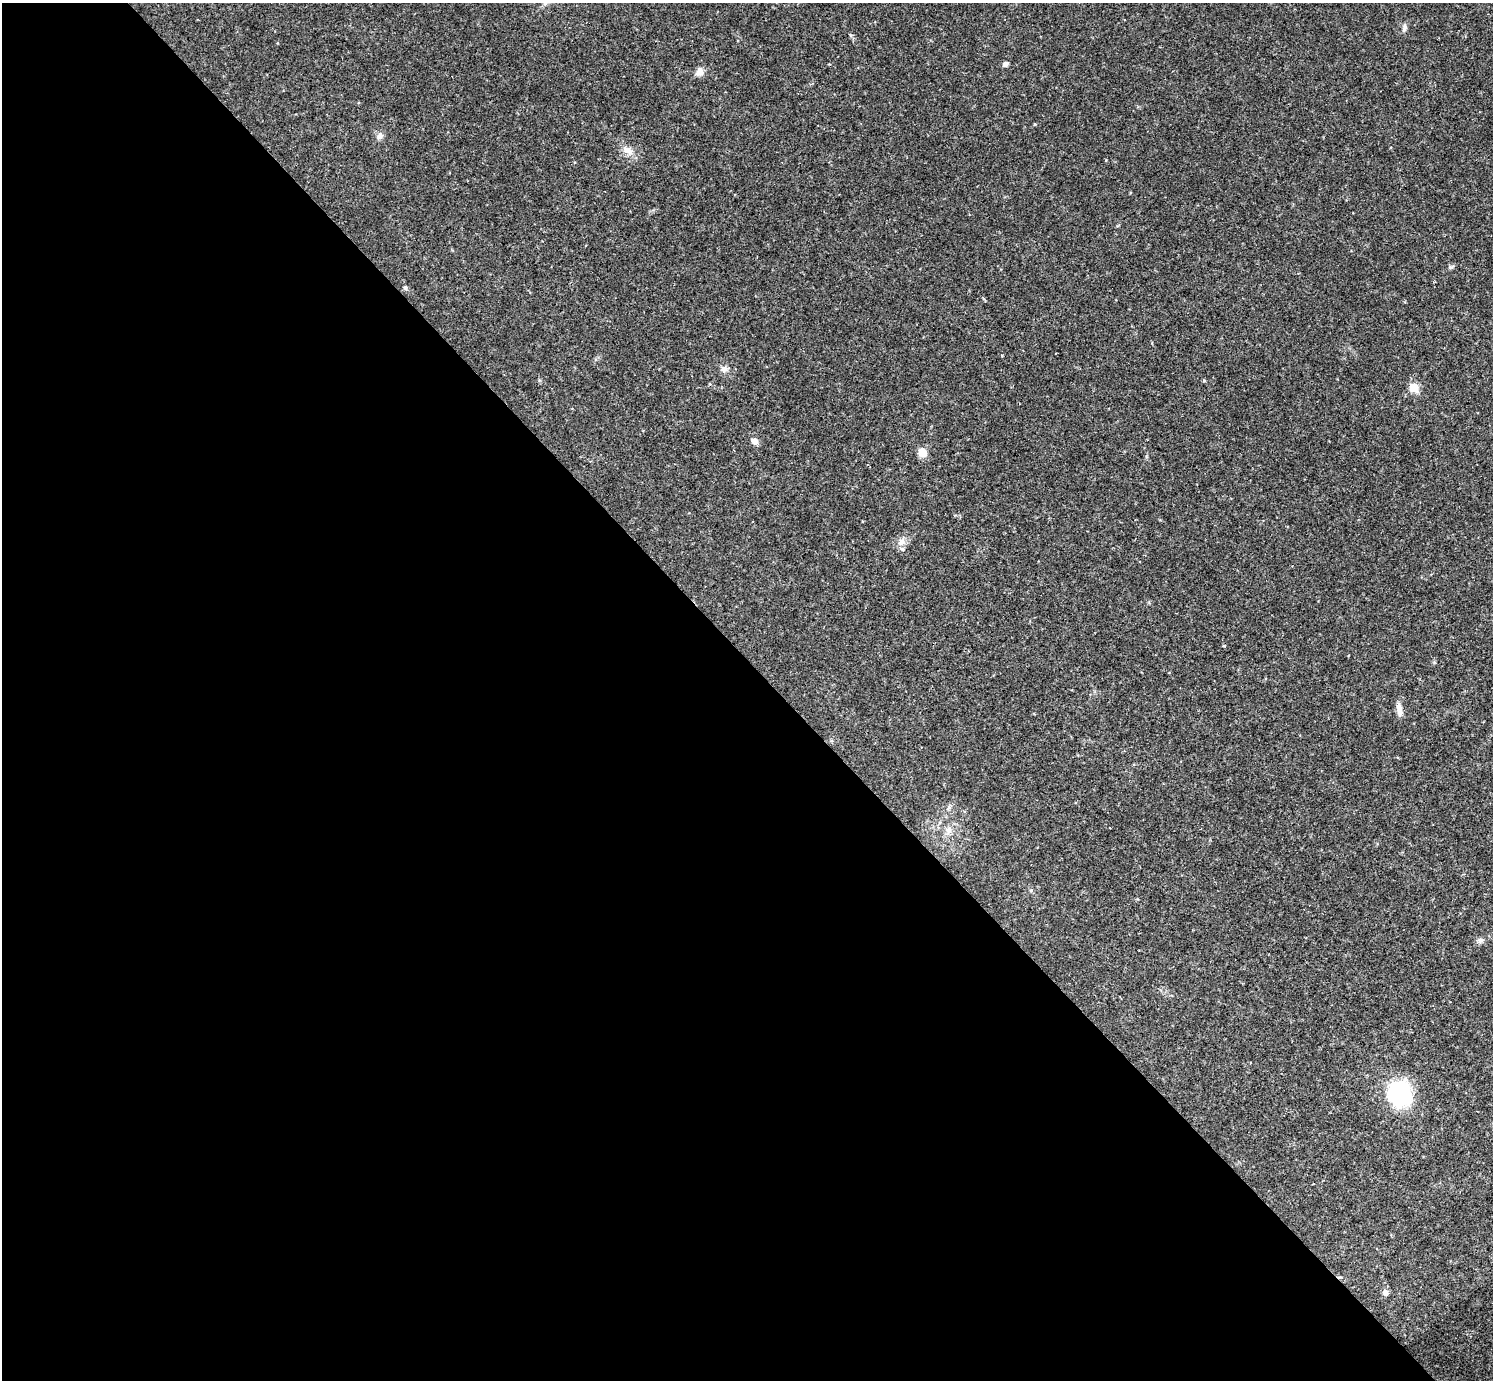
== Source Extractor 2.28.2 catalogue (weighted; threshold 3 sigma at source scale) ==
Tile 9 of 4 x 4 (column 1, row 3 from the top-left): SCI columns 1-1491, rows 1673-3050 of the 5963 x 5960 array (HDU 1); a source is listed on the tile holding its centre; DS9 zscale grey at full resolution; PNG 1495 x 1382 px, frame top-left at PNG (2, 3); no overlay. Shown black and unused: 52% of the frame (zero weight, under 2 of 3 exposures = <1% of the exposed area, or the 3 px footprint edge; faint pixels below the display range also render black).
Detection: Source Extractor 2.28.2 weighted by HDU 2 'WHT'; one run over the whole footprint, this tile lists its part. Background 0.0325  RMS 0.005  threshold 0.0225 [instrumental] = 3 sigma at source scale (4.5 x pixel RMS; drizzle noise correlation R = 1.50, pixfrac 1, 0.05/0.05 arcsec/px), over >= 5 px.
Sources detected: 21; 1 cosmic-ray / hot-pixel residue — not listed; the other 20 listed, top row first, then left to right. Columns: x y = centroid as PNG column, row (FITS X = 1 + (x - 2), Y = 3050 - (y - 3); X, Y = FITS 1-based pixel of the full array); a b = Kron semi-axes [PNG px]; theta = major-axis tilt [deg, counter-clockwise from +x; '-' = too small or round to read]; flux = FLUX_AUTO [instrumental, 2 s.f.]
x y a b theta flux
545 4 7 4 1 0.97
1404 28 11 6 79 1.7
1005 64 8 6 37 1.4
700 71 12 9 75 2.9
1035 124 4 3 - 0.35
380 136 10 7 51 2
627 150 17 8 -39 4.2
405 288 5 5 - 1.1
724 369 8 8 - 2.2
1204 381 5 3 - 0.48
1414 387 6 5 - 16
754 441 7 6 - 3.5
922 452 7 6 - 8.7
901 542 12 8 48 3.3
1399 709 18 7 -82 3.4
948 808 7 4 70 0.93
949 830 9 8 - 2.6
1480 941 9 7 24 1.6
1400 1094 14 12 -65 91
1385 1292 9 7 -69 1.7
Unlisted compact peaks at least as high as the median listed source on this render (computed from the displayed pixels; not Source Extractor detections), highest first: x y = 1450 267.